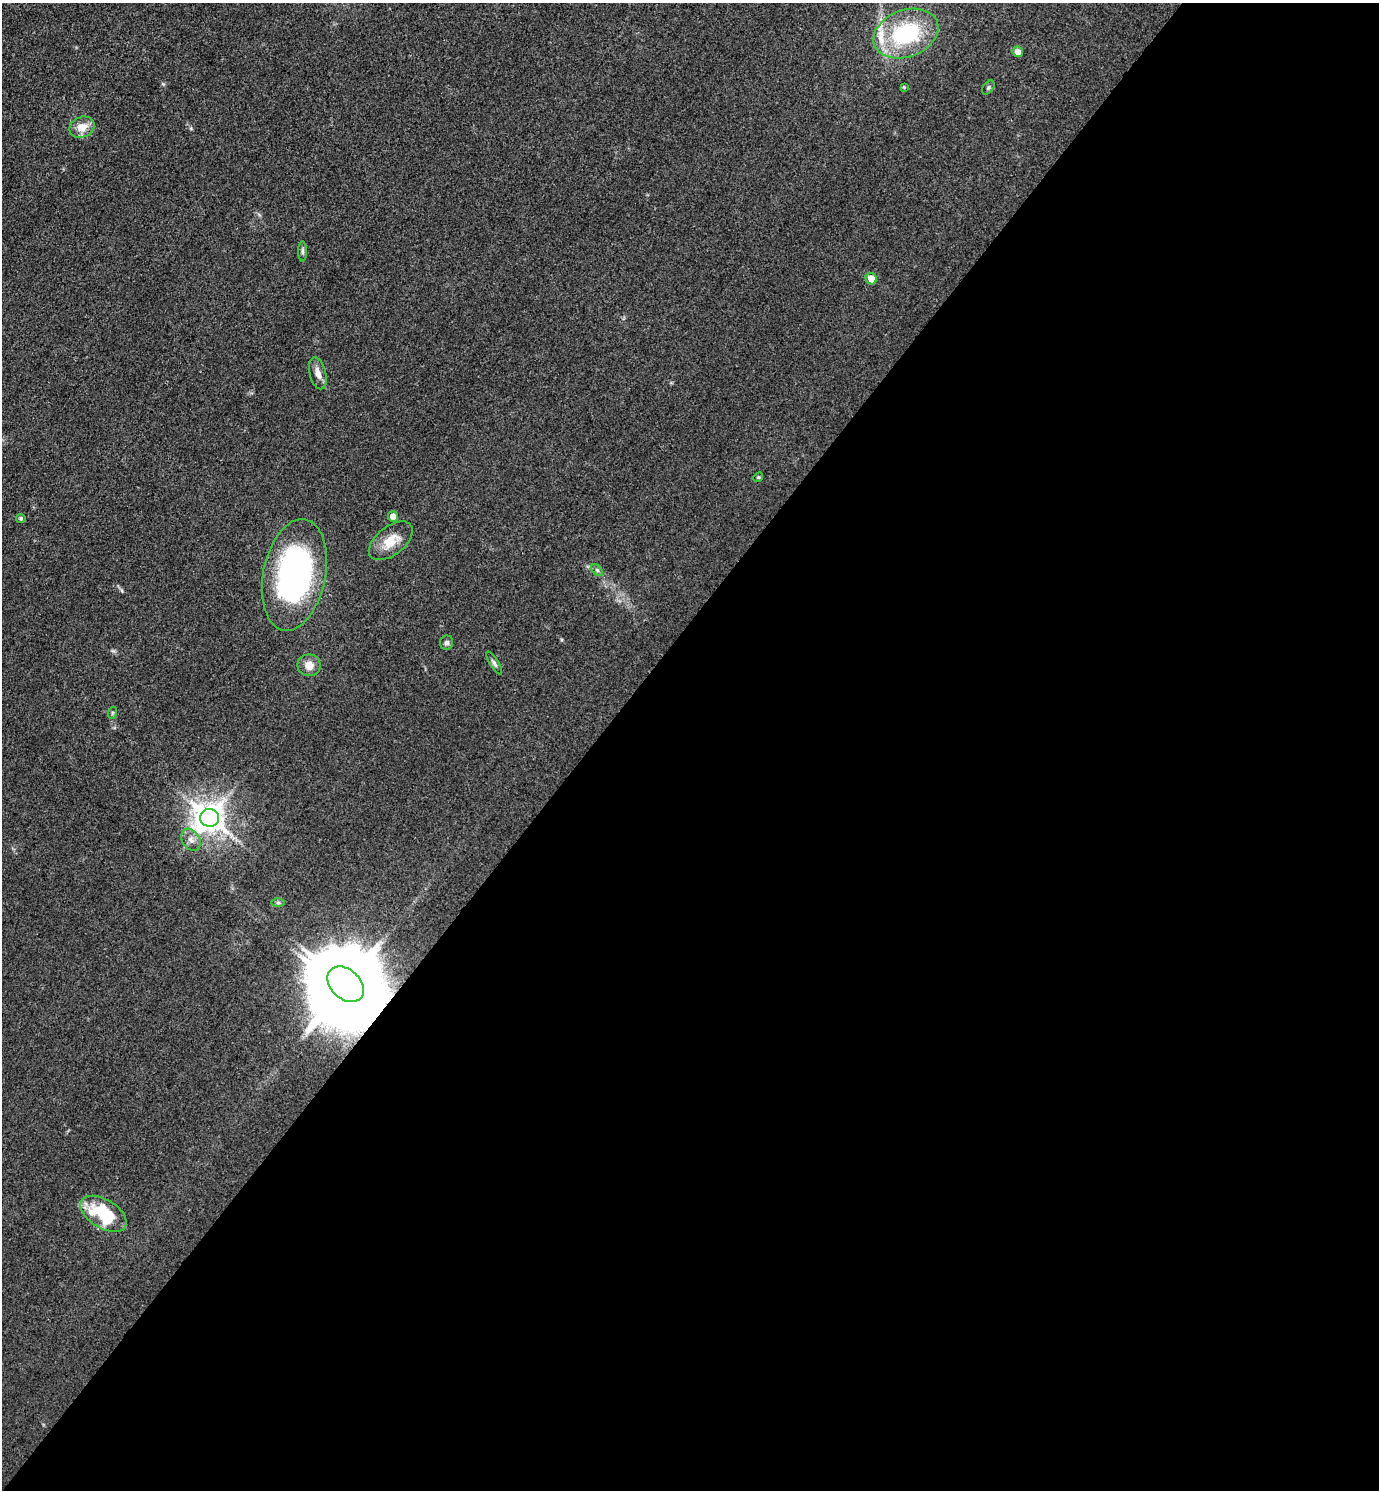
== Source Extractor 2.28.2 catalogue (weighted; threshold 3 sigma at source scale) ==
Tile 12 of 4 x 4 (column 4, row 3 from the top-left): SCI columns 4429-5805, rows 1491-2978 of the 5960 x 5956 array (HDU 1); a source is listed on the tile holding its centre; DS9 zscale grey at full resolution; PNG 1381 x 1492 px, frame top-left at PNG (2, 3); each listed source drawn as its Kron ellipse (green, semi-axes under 4 px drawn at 4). Shown black and unused: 57% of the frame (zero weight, under 3 of 4 exposures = <1% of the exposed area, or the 3 px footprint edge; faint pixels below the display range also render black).
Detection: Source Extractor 2.28.2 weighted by HDU 2 'WHT'; one run over the whole footprint, this tile lists its part. Background 0.0432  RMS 0.0051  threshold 0.0231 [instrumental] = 3 sigma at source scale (4.5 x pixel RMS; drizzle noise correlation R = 1.50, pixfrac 1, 0.05/0.05 arcsec/px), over >= 5 px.
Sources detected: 26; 1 inside a brighter object's white glare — neither listed nor drawn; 2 inside a brighter listed object's ellipse — not listed separately; the other 23 listed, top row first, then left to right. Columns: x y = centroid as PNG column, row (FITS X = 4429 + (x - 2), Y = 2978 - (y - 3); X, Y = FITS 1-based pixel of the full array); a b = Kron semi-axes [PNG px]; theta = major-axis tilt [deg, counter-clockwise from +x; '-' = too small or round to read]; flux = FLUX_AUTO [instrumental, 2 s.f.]
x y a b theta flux
906 34 33 23 20 52
1018 52 5 5 - 4.9
904 87 4 4 - 0.45
988 88 8 5 53 0.88
82 127 13 10 23 7.5
303 251 10 4 90 1.2
871 279 6 5 - 7.7
318 373 16 8 -75 4.3
758 477 5 4 - 0.64
393 517 5 5 - 6.3
21 518 5 4 - 0.82
391 541 25 14 38 10
597 570 7 4 -45 1.1
294 575 56 31 79 140
446 643 7 6 - 1.5
494 663 13 4 -58 1.4
309 665 11 11 - 5.2
112 713 6 4 72 0.71
210 818 9 9 - 830
191 840 12 8 -57 3.3
278 903 6 4 0 0.91
346 984 21 14 -43 5200
103 1214 25 14 -31 31
Overlapping masked pixels (flux is a lower limit): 1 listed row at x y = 346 984